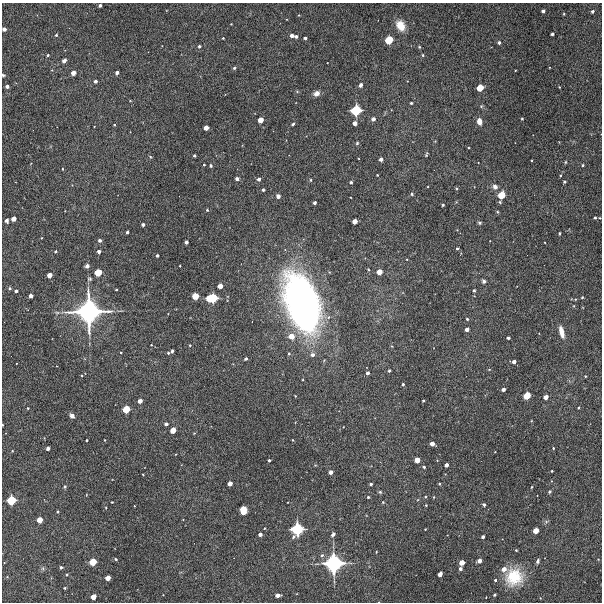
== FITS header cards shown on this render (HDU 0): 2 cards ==
NAXIS1  =                  600 / Width of image
NAXIS2  =                  600 / Height of image

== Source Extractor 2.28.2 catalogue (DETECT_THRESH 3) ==
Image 600 x 600 px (HDU 0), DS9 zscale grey, 1 PNG px = 1 image px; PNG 604 x 604 px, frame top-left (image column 1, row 600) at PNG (2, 3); no overlay
Background 4590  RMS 200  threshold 591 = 3 sigma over >= 5 px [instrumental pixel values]
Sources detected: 199; all 199 listed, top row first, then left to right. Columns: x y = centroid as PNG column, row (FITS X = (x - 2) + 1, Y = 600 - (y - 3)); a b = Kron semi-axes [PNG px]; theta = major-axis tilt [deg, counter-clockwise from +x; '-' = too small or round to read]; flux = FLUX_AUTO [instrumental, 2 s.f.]
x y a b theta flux
100 5 3 3 - 3.4e+04
543 11 4 3 - 4.0e+04
592 11 4 3 - 3.3e+04
564 14 5 3 - 1.2e+04
231 24 2 2 - 8.5e+03
400 26 10 8 -60 2.2e+05
4 29 4 3 - 5.9e+04
552 34 3 3 - 3.5e+04
56 35 3 3 - 1.7e+04
292 36 4 3 - 6.2e+04
296 36 3 3 - 3.0e+04
223 38 3 3 - 1.3e+04
305 38 3 3 - 3.3e+04
389 40 6 5 - 3.2e+05
499 43 3 3 - 3.4e+04
199 46 4 4 - 2.7e+04
419 47 4 3 - 1.3e+04
48 55 3 3 - 1.5e+04
423 55 4 3 - 1.4e+04
64 61 5 4 - 4.1e+04
234 68 4 4 - 1.8e+04
52 70 3 3 - 8.8e+03
73 73 4 4 - 9.4e+04
117 73 4 3 - 4.2e+04
3 75 4 3 - 1.7e+04
96 81 3 3 - 3.6e+04
360 85 4 3 - 5.4e+04
7 87 4 3 - 4.8e+04
559 87 2 2 - 9.4e+03
480 88 5 5 - 2.4e+05
316 93 6 5 - 7.9e+04
130 100 4 2 - 8.9e+03
411 103 3 3 - 2.1e+04
356 110 7 7 - 5.5e+05
373 119 4 4 - 4.9e+04
522 119 3 2 - 1.4e+04
260 120 4 4 - 1.4e+05
479 121 6 5 - 1.0e+05
355 123 4 4 - 7.3e+04
293 124 4 3 - 2.2e+04
114 125 3 3 - 1.1e+04
94 126 2 2 - 6.8e+03
206 128 4 4 - 1.0e+05
435 141 4 4 - 9.1e+03
357 143 4 4 - 1.8e+04
194 155 3 3 - 2.1e+04
426 155 5 3 - 1.7e+04
150 157 6 4 -59 1.5e+04
381 159 4 4 - 3.4e+04
565 162 4 4 - 1.3e+04
204 165 3 2 - 1.4e+04
583 165 3 3 - 1.7e+04
211 166 4 4 - 2.3e+04
62 169 4 3 - 9.5e+03
377 175 2 2 - 8.8e+03
560 176 4 3 - 1.3e+04
237 179 4 3 - 4.5e+04
259 179 4 4 - 3.7e+04
311 180 4 3 - 1.6e+04
351 182 3 3 - 2.5e+04
564 182 3 3 - 1.7e+04
495 187 6 5 - 5.1e+04
263 190 3 3 - 2.4e+04
412 194 4 4 - 2.1e+04
501 195 6 5 - 2.8e+05
278 196 5 5 - 4.8e+04
315 203 3 3 - 3.5e+04
443 205 3 3 - 1.8e+04
207 210 4 3 - 1.6e+04
497 212 4 3 - 1.4e+04
595 218 3 3 - 1.8e+04
600 218 3 2 - 9.0e+03
14 219 4 4 - 1.1e+05
7 220 4 3 - 4.5e+04
355 221 4 4 - 1.1e+05
480 223 4 4 - 2.3e+04
143 225 3 3 - 3.9e+04
127 232 4 3 - 3.2e+04
559 233 3 3 - 1.8e+04
41 238 4 3 - 9.2e+03
100 240 4 4 - 3.2e+04
186 242 4 3 - 4.1e+04
457 249 4 3 - 1.9e+04
55 251 4 4 - 1.9e+04
99 251 4 3 - 4.7e+04
157 256 3 3 - 2.9e+04
87 266 4 4 - 4.1e+04
180 266 2 2 - 9.6e+03
368 269 4 3 - 1.1e+04
379 272 4 4 - 1.3e+05
98 273 5 5 - 2.6e+05
49 275 4 4 - 1.1e+05
90 279 6 6 - 2.3e+04
484 281 5 4 - 3.0e+04
220 286 4 4 - 1.0e+05
10 288 5 5 - 2.2e+04
116 290 3 2 - 1.3e+04
474 290 3 3 - 2.1e+04
16 291 3 3 - 3.0e+04
31 296 4 4 - 5.8e+04
195 296 5 5 - 2.0e+05
582 297 3 3 - 1.2e+04
211 298 8 6 7 6.0e+05
302 302 47 24 -72 8.4e+06
89 312 19 18 - 2.9e+06
467 319 3 3 - 1.9e+04
467 329 4 3 - 6.0e+04
562 332 14 5 -76 1.1e+05
291 336 6 5 - 1.5e+05
508 338 3 3 - 2.9e+04
151 345 2 2 - 8.4e+03
190 345 3 2 - 1.2e+04
172 351 4 3 - 3.0e+04
121 352 3 2 - 1.0e+04
168 353 3 3 - 1.6e+04
289 353 5 4 - 1.8e+04
313 355 5 5 - 4.8e+04
246 359 3 3 - 2.6e+04
514 362 4 3 - 5.6e+04
389 371 3 3 - 2.8e+04
368 373 4 3 - 4.1e+04
81 375 3 2 - 1.0e+04
585 376 3 2 - 1.3e+04
403 384 3 3 - 2.3e+04
503 389 4 3 - 5.0e+04
527 395 6 5 - 2.7e+05
546 397 4 4 - 9.1e+04
140 401 4 4 - 7.5e+04
423 401 3 2 - 1.6e+04
28 408 3 3 - 1.2e+04
579 408 3 3 - 1.5e+04
126 409 5 5 - 2.8e+05
72 416 4 4 - 8.1e+04
166 424 4 3 - 4.0e+04
2 425 3 2 - 1.1e+04
173 430 5 4 - 1.6e+05
86 440 3 3 - 3.0e+04
105 440 2 2 - 9.1e+03
293 440 3 3 - 9.8e+03
432 444 4 4 - 8.5e+04
48 448 4 3 - 4.6e+04
553 448 3 3 - 1.1e+04
12 451 4 3 - 9.9e+03
495 452 2 2 - 7.0e+03
269 460 3 3 - 2.2e+04
417 460 4 4 - 1.5e+05
437 460 3 3 - 7.9e+03
446 465 4 3 - 5.9e+04
424 467 4 3 - 2.2e+04
552 471 2 2 - 1.2e+04
331 472 4 4 - 6.1e+04
143 475 3 2 - 8.2e+03
230 483 4 4 - 9.5e+04
371 484 3 3 - 2.9e+04
439 484 3 3 - 1.4e+04
65 487 5 4 - 1.8e+04
532 487 4 2 - 1.1e+04
380 492 4 4 - 1.8e+04
549 492 4 4 - 2.4e+04
368 497 3 3 - 1.6e+04
425 497 3 3 - 1.3e+04
434 497 4 3 - 1.0e+04
11 500 6 6 - 4.1e+05
112 502 3 3 - 1.1e+04
383 502 4 3 - 1.2e+04
484 504 3 3 - 2.8e+04
426 505 3 2 - 1.1e+04
134 506 3 3 - 1.6e+04
243 510 7 5 -85 3.6e+05
57 512 3 3 - 1.6e+04
40 520 4 4 - 1.5e+05
297 529 8 8 - 7.3e+05
425 529 2 2 - 8.4e+03
536 531 5 4 - 1.6e+05
260 534 4 3 - 5.7e+04
333 534 6 4 52 3.3e+04
483 537 3 3 - 3.8e+04
516 550 3 3 - 1.4e+04
376 552 4 2 - 7.5e+03
322 555 5 4 - 2.6e+04
115 559 4 3 - 1.8e+04
479 561 4 4 - 7.1e+04
538 561 6 4 67 3.1e+04
93 562 5 5 - 2.6e+05
462 562 4 4 - 1.3e+05
334 563 12 11 - 1.5e+06
61 567 3 3 - 2.6e+04
460 568 4 4 - 3.9e+04
43 569 6 4 -46 2.1e+04
504 569 5 5 - 8.9e+04
440 574 4 4 - 9.3e+04
67 575 4 3 - 1.6e+04
514 577 22 20 49 4.9e+05
108 578 4 4 - 1.1e+05
495 580 3 3 - 2.1e+04
65 588 3 3 - 1.2e+04
278 595 5 3 - 7.4e+04
494 595 3 3 - 2.2e+04
93 597 4 4 - 1.3e+05
At the frame edge (FLAGS 8, measured only in part): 4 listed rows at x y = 4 29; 3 75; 600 218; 2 425

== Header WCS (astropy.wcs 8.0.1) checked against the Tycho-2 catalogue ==
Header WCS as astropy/WCSLIB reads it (CRVAL/CRPIX/CD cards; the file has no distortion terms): RA---TAN/DEC--TAN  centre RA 23:14:48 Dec -43:36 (348.70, -43.60 deg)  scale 2 arcsec/px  FOV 20.0' x 20.0'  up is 0 deg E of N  parity normal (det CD < 0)
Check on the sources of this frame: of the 60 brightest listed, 3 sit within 2.7 arcsec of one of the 4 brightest Tycho-2 stars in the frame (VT <= 12.28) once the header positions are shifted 1.31 arcsec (1.20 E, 0.52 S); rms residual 0.91 arcsec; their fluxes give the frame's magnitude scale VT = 24.81 - 2.5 log10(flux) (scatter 0.44 mag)
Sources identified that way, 3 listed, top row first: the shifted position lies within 2.7 arcsec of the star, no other Tycho-2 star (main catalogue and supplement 1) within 5.4 arcsec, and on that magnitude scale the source's flux lands within +1.5 / -3 mag of the star's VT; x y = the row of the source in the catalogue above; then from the Tycho-2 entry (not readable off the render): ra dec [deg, ICRS J2000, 3 dp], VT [Tycho-2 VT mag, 2 dp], TYC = Tycho-2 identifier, HIP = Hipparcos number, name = IAU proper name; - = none
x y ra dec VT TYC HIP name
89 312 348.865 -43.605 8.21 8012-198-1 114814 -
297 529 348.706 -43.726 11.00 8012-596-1 - -
334 563 348.678 -43.745 9.37 8012-548-1 114755 -